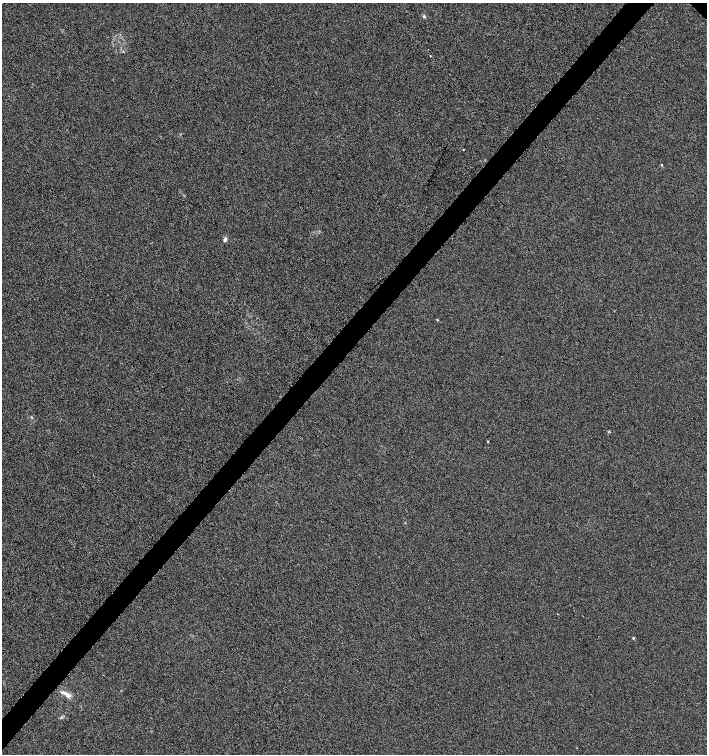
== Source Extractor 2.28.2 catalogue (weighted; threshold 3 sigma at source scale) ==
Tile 7 of 4 x 4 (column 3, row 2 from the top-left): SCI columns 3047-4455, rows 3011-4514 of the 6027 x 6025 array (HDU 1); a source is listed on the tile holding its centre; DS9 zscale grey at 2 x 2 block average (1 PNG px = mean of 2 x 2 image px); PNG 709 x 756 px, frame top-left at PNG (2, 3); no overlay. Shown black and unused: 4% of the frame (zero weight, under 3 of 6 exposures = <1% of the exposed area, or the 3 px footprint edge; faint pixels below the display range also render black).
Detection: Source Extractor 2.28.2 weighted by HDU 2 'WHT'; one run over the whole footprint, this tile lists its part. Background 8.72e-04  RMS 0.0025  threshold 0.0103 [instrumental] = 3 sigma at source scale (4.09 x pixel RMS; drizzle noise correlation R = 1.36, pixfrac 0.8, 0.0396/0.0396 arcsec/px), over >= 5 px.
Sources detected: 9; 1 inside a brighter listed object's ellipse — not listed separately; the other 8 listed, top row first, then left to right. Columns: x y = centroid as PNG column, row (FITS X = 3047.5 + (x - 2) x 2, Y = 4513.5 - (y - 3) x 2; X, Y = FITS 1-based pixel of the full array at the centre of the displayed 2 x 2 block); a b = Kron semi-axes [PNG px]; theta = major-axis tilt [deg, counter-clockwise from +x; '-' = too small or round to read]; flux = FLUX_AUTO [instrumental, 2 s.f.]
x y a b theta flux
424 16 4 4 - 0.83
430 56 2 2 - 0.41
463 149 2 2 - 0.6
225 240 7 4 60 1.2
437 320 3 3 - 0.37
488 441 3 2 - 0.33
633 638 3 3 - 0.54
68 695 12 5 -45 2.7